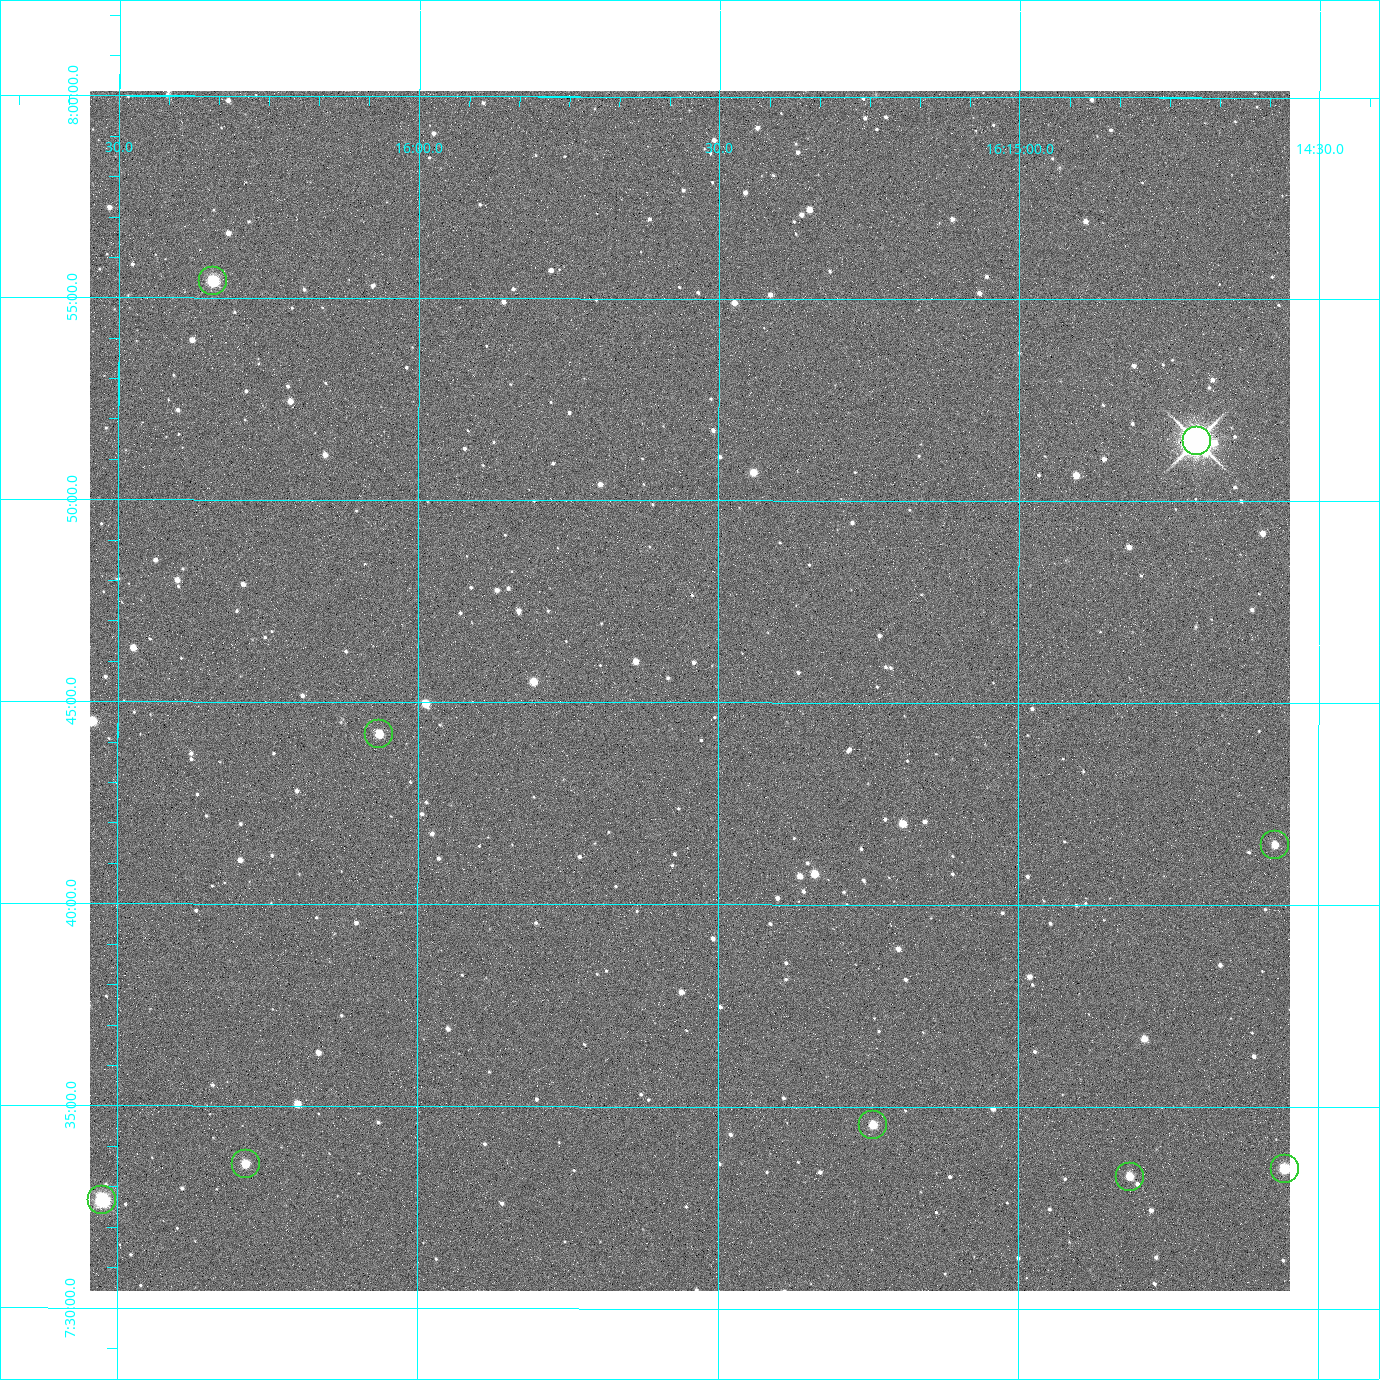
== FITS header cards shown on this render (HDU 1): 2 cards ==
NAXIS1  =                 2400 / Width of image data
NAXIS2  =                 2400 / Height of image data

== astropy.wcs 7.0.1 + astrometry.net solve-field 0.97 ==
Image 2400 x 2400 px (HDU 1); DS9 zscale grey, zoomed out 1/2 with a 90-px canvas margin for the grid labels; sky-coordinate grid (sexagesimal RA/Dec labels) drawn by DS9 from the SOLVED WCS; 9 Tycho-2 reference stars matched to detected sources circled (green)
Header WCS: RA---TAN/DEC--TAN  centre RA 16:15:33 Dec +07:45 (243.89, +7.75 deg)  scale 0.74 arcsec/px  FOV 29.6' x 29.6'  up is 0 deg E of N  parity normal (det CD < 0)
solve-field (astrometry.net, Tycho-2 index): VERIFIED the header's WCS against the Tycho-2 star catalogue (5 matches, 0 conflicts) and refined it, rather than solving blind
Solved WCS: RA---TAN-SIP/DEC--TAN-SIP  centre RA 16:15:33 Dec +07:45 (243.89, +7.76 deg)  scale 0.743 arcsec/px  FOV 29.7' x 29.7'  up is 0 deg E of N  parity normal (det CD < 0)
The solver's refit moves the header's centre by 2.7 arcsec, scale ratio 1.003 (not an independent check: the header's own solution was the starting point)
Tycho-2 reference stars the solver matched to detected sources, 9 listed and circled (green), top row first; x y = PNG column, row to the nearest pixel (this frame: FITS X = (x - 90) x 2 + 1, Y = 2400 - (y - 91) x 2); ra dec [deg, ICRS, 3 dp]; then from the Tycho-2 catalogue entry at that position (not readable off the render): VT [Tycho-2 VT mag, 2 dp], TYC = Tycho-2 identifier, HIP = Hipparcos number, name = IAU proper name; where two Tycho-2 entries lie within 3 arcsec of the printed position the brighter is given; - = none
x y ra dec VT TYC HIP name
213 281 244.086 +7.924 10.10 946-635-1 - -
1196 442 243.676 +7.858 6.72 946-1598-1 79608 -
379 734 244.016 +7.737 11.56 946-881-1 - -
1275 846 243.643 +7.692 11.91 946-916-1 - -
872 1126 243.810 +7.576 11.94 946-1047-1 - -
246 1164 244.071 +7.560 11.55 946-984-1 - -
1284 1169 243.639 +7.558 10.81 946-1083-1 - -
1130 1177 243.703 +7.555 12.21 946-959-1 - -
102 1200 244.131 +7.544 9.21 946-968-1 - -